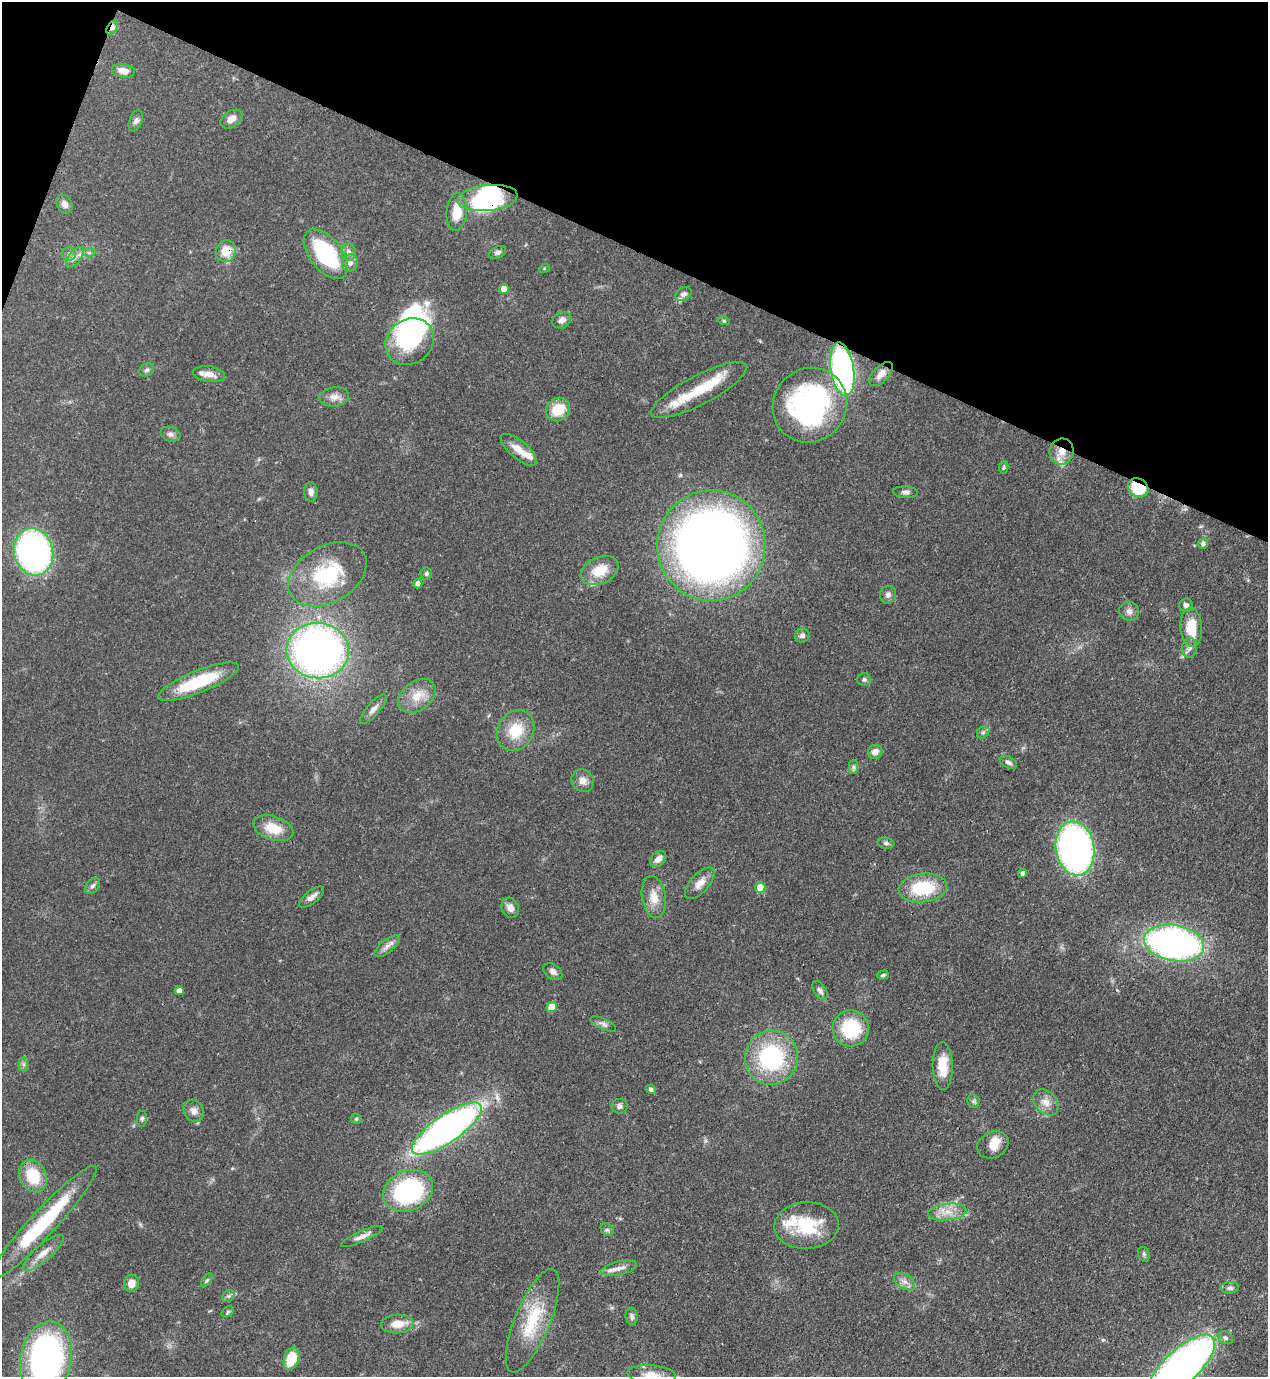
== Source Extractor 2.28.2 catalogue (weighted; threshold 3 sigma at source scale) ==
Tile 2 of 4 x 4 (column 2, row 1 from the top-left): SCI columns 1619-2884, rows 4165-5539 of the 5638 x 5579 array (HDU 1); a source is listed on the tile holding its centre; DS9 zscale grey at full resolution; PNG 1270 x 1379 px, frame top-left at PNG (2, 2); each listed source drawn as its Kron ellipse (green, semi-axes under 4 px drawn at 4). Shown black and unused: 19% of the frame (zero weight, under 3 of 4 exposures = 7% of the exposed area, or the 3 px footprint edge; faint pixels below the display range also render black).
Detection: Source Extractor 2.28.2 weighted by HDU 2 'WHT'; one run over the whole footprint, this tile lists its part. Background 0.0513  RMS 0.0033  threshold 0.0147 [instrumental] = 3 sigma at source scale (4.5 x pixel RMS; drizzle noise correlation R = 1.50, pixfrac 1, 0.05/0.05 arcsec/px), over >= 5 px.
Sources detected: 133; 7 inside a brighter object's white glare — neither listed nor drawn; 9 inside a brighter listed object's ellipse — not listed separately; the other 117 listed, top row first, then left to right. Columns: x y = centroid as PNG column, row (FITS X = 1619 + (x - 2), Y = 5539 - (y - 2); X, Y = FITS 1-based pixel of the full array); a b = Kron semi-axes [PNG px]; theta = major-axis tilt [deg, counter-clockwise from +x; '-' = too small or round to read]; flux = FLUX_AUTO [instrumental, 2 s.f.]
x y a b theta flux
112 27 8 5 58 1.9
123 71 12 7 -10 2.8
231 119 12 8 34 2.2
136 121 11 6 68 1.2
488 198 30 13 6 20
65 204 10 7 -59 1.9
457 212 19 10 85 6.8
226 251 11 10 - 5.9
349 252 8 7 - 1.4
497 252 9 5 26 0.98
89 253 6 4 0 0.57
69 254 7 6 - 1
326 254 29 16 -51 30
75 257 12 6 51 1.7
350 263 8 8 - 1.5
544 269 5 3 - 0.28
504 289 5 5 - 4.3
683 294 8 6 29 1.2
562 320 10 7 28 1.6
724 321 6 4 -18 0.42
410 342 25 22 36 23
842 369 27 11 -81 87
147 370 8 6 34 0.82
209 374 16 8 -7 2.8
881 374 15 7 46 2.5
699 390 53 14 28 12
334 397 15 9 8 2.6
810 405 38 36 48 72
558 409 13 11 40 8
170 434 10 7 -16 1.2
519 450 22 9 -40 4.3
1061 451 13 12 - 4.2
1004 468 6 4 79 0.63
1138 488 11 9 -35 15
311 492 9 7 -89 1.6
905 492 12 5 -2 1.2
1203 543 5 5 - 0.98
711 546 55 54 - 300
33 552 24 19 -74 100
600 570 20 13 25 7.9
328 574 42 28 30 24
426 574 6 5 - 0.72
418 584 5 4 - 1.5
888 595 9 8 - 1.2
1186 605 7 6 - 1.2
1129 611 10 9 - 1.6
1191 627 19 11 -87 8.2
802 635 7 7 - 1.2
1189 648 9 7 78 1.4
318 650 31 28 -6 180
864 679 7 6 - 0.89
198 682 43 11 22 19
417 696 20 14 38 5.7
373 709 19 6 48 2
516 730 21 18 60 9.4
983 732 7 5 44 0.64
875 752 7 7 - 2.1
1008 762 9 5 -27 1
853 767 7 4 90 0.77
583 781 12 10 -51 2.4
273 828 21 12 -17 7.3
886 843 8 5 -8 0.84
1075 848 27 19 -81 130
658 859 9 6 43 1.8
1023 873 4 4 - 1.4
700 883 19 9 47 3.1
93 886 9 6 50 1
760 888 5 5 - 6.4
923 888 24 14 6 17
312 897 15 6 38 1.8
654 897 21 12 -80 4.8
510 908 10 8 -66 2.2
1174 943 30 18 -11 120
387 946 15 6 39 1.8
553 972 10 7 -35 1.4
883 975 6 3 17 0.54
179 991 4 4 - 2.1
820 991 10 6 -56 1.1
552 1007 5 5 - 6.4
603 1024 14 5 -25 1.2
851 1028 18 18 - 17
771 1058 27 26 - 35
23 1064 7 4 -89 0.74
943 1066 24 10 -89 6.9
651 1089 5 4 - 0.82
973 1101 6 6 - 0.71
1046 1102 15 10 -49 3
619 1106 8 7 - 1.2
194 1111 11 10 - 2.1
142 1119 8 5 89 0.69
356 1119 5 5 - 0.47
447 1129 41 14 34 160
993 1145 16 13 26 4.1
33 1176 17 13 -66 11
408 1191 26 20 24 43
947 1212 19 8 7 4.1
44 1222 76 13 47 28
806 1226 32 23 2 17
607 1230 7 5 -43 0.64
362 1236 23 5 24 2.2
43 1253 26 8 41 3.9
1144 1254 7 5 -69 0.65
619 1268 18 6 12 2.3
207 1280 8 4 54 0.54
904 1282 11 7 -33 1.7
131 1283 8 7 - 3.1
1230 1288 9 5 2 1
228 1296 7 5 41 0.73
228 1312 7 5 32 0.56
632 1316 9 6 -83 1
533 1321 55 17 68 17
397 1324 16 9 4 4.5
1225 1338 8 6 -28 0.93
46 1359 38 25 79 100
291 1359 11 7 73 10
1181 1367 43 17 43 180
652 1375 24 9 -5 3.9
Overlapping masked pixels (flux is a lower limit): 5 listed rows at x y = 112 27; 226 251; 842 369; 1061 451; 1138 488
Isophote crosses this tile's border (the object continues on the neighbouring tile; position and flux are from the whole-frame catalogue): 3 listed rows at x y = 46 1359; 1181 1367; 652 1375